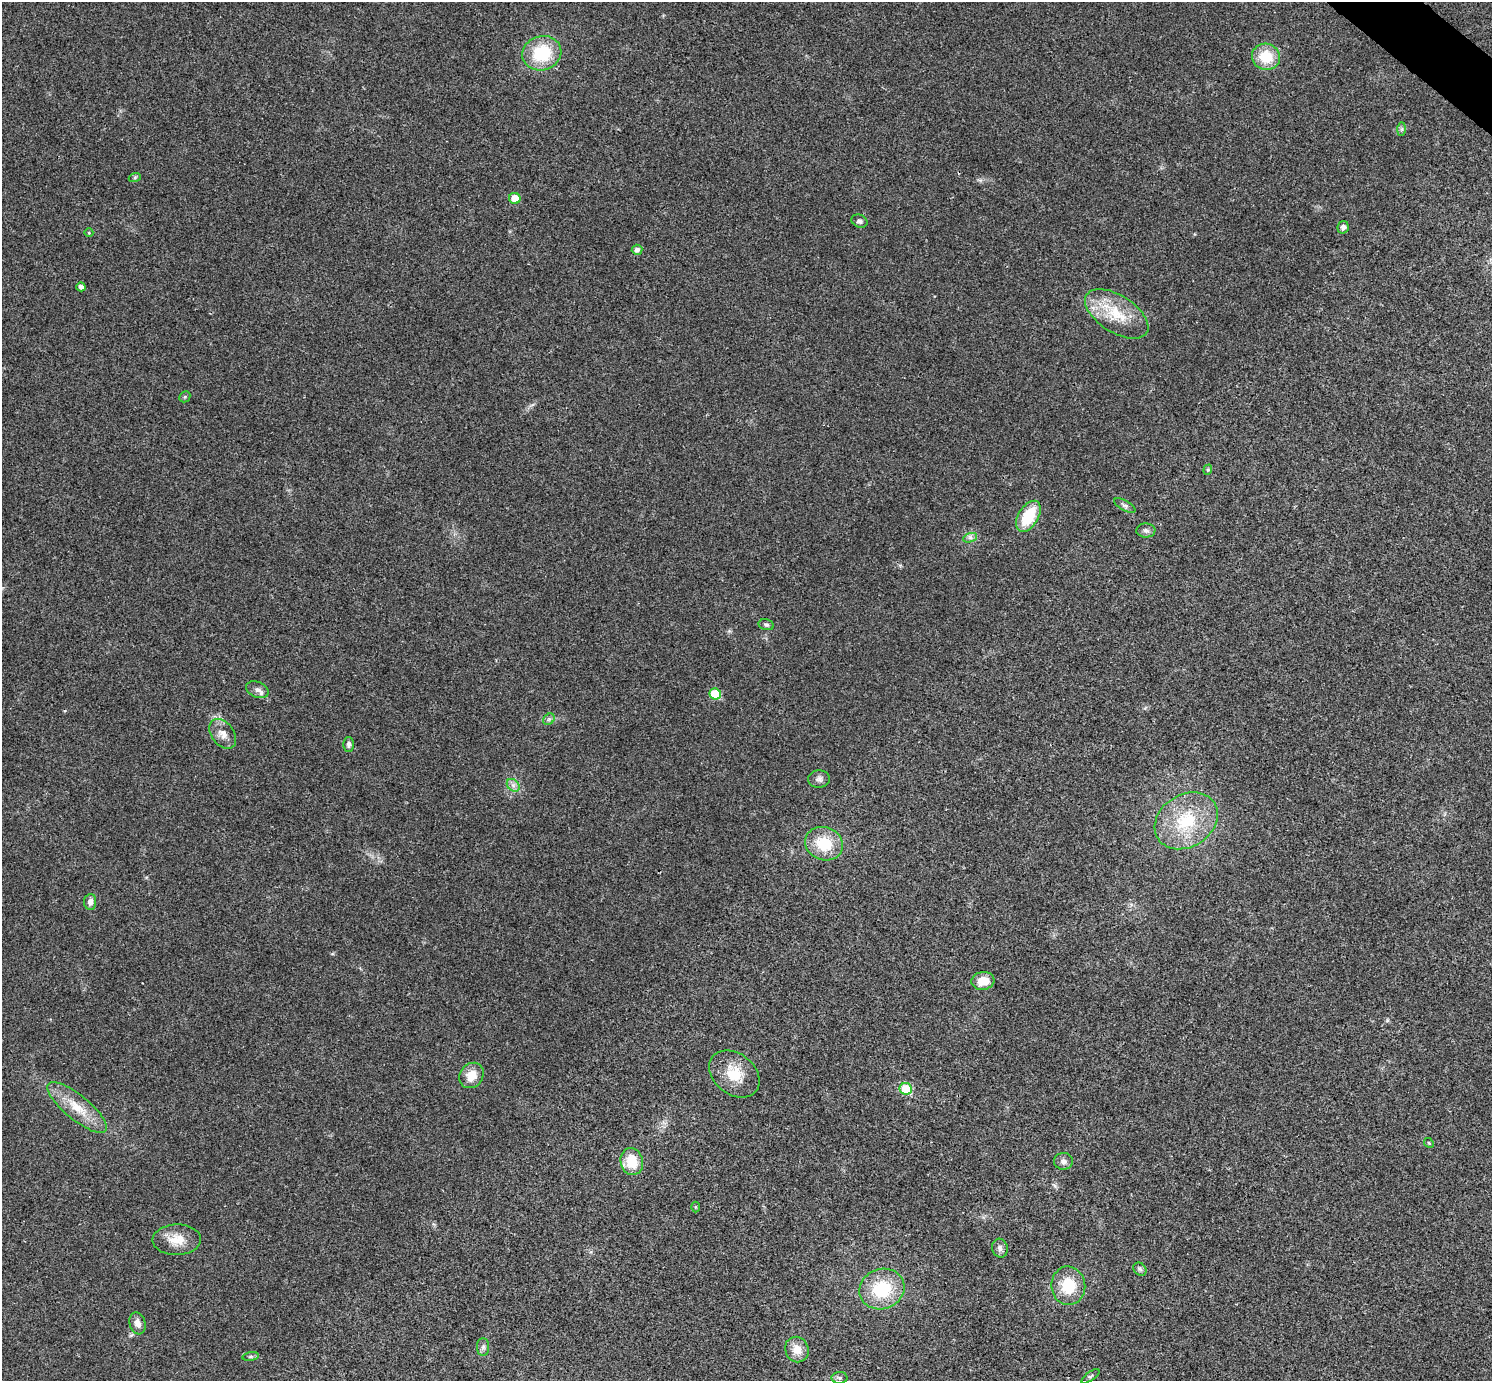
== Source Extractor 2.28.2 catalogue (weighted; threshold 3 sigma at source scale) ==
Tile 10 of 4 x 4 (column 2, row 3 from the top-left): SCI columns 1499-2988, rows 1684-3062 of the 5975 x 5977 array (HDU 1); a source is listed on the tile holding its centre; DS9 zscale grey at full resolution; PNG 1494 x 1383 px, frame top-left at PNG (2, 2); each listed source drawn as its Kron ellipse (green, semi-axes under 4 px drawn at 4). Shown black and unused: <1% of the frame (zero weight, under 3 of 4 exposures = <1% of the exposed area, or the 3 px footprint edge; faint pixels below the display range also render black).
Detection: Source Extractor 2.28.2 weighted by HDU 2 'WHT'; one run over the whole footprint, this tile lists its part. Background 0.021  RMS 0.0056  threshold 0.025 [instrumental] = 3 sigma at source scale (4.5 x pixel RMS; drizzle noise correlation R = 1.50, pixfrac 1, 0.05/0.05 arcsec/px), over >= 5 px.
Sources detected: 48; all 48 listed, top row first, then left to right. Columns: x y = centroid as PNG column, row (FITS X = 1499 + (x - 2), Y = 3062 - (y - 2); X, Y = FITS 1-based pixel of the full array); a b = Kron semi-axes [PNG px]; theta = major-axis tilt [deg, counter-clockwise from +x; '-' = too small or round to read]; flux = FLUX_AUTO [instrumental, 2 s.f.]
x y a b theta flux
542 53 20 17 16 27
1266 57 14 13 - 15
1402 129 7 4 89 0.93
135 177 6 4 19 0.71
515 198 5 5 - 7.7
859 221 8 6 -21 1.7
1343 227 6 5 - 2
89 233 4 3 - 0.44
637 250 5 5 - 2.2
81 287 4 4 - 2
1117 314 35 18 -33 21
185 397 6 5 - 0.76
1208 470 5 4 - 0.69
1125 506 12 5 -29 1.6
1028 516 17 10 58 21
1146 530 9 7 -2 1.9
970 538 7 4 19 1.5
766 625 8 5 -14 1.1
257 690 12 7 -23 2.7
715 694 6 5 - 16
549 719 6 5 - 1.2
223 734 17 11 -52 5.3
349 744 7 5 90 1.5
819 779 11 9 4 2.2
513 785 7 5 -45 1.9
1186 821 33 26 33 31
824 844 19 16 -21 18
90 902 8 6 85 2.7
983 981 11 9 7 8.5
734 1074 28 20 -39 15
471 1075 13 11 54 8.3
906 1089 6 6 - 18
77 1107 37 12 -39 15
1429 1143 5 4 - 0.57
632 1161 13 11 -77 13
1063 1161 9 8 - 2.3
695 1207 5 3 - 0.62
177 1240 24 15 1 9.8
1000 1248 9 8 - 2.3
1140 1269 7 5 -46 1.2
1068 1286 19 17 -85 17
882 1289 23 20 19 26
137 1323 11 8 -73 3.4
483 1347 9 6 90 1.7
797 1349 13 11 -62 6.8
251 1357 8 4 8 1.1
1090 1376 10 2 36 0.79
840 1378 8 6 -1 1.2